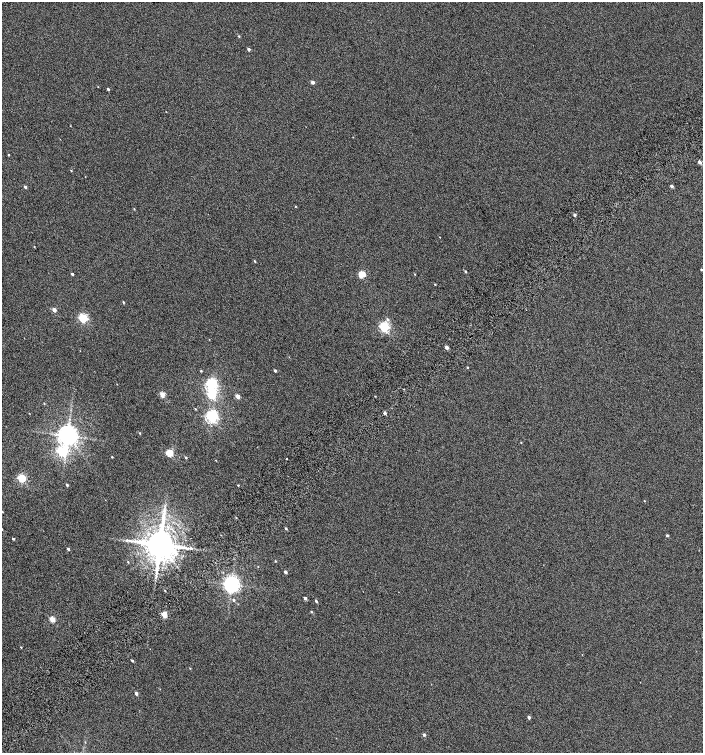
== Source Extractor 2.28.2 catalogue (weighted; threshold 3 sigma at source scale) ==
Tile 7 of 4 x 4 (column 3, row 2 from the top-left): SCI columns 3039-4439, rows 3028-4528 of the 6008 x 6064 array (HDU 1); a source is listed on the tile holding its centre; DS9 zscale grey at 2 x 2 block average (1 PNG px = mean of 2 x 2 image px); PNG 705 x 755 px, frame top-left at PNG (2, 2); no overlay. Shown black and unused: <1% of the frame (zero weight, under 4 of 8 exposures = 2% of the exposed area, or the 3 px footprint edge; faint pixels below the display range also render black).
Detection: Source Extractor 2.28.2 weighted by HDU 2 'WHT'; one run over the whole footprint, this tile lists its part. Background -0.0786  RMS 0.26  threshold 1.07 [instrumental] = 3 sigma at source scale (4.09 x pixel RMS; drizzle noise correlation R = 1.36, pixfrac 0.8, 0.0396/0.0396 arcsec/px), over >= 5 px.
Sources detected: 75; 1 inside a brighter object's white glare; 1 long thin detection or spike segment (spike, bleed or trail) — not listed; the other 73 listed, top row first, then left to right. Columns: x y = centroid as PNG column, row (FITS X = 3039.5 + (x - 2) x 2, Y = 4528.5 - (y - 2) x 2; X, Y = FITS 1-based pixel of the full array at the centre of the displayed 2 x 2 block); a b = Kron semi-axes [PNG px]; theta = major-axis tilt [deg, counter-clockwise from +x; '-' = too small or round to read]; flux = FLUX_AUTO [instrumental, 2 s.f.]
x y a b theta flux
239 36 3 2 - 47
248 49 3 2 - 140
312 82 3 2 - 190
108 89 3 2 - 95
8 155 2 2 - 39
699 162 3 2 - 200
71 170 3 2 - 37
671 186 3 3 - 140
25 187 3 2 - 100
295 206 2 2 - 33
134 209 2 2 - 32
574 215 3 2 - 100
440 237 2 2 - 18
34 247 3 2 - 23
254 261 3 2 - 48
701 270 3 2 - 63
465 271 3 2 - 62
72 274 2 2 - 100
362 274 3 3 - 2300
414 274 2 2 - 30
435 284 2 2 - 38
123 302 3 2 - 46
54 310 3 2 - 330
83 318 3 3 - 4900
387 319 5 3 - 100
384 327 3 3 - 6600
446 347 3 2 - 250
467 367 3 2 - 36
275 370 2 2 - 100
201 371 3 3 - 44
211 384 4 4 - 10000
404 389 2 2 - 22
162 394 3 2 - 1200
238 396 2 2 - 470
195 409 3 2 - 38
385 413 2 2 - 170
212 417 4 3 - 13000
139 433 3 2 - 48
67 435 5 5 - 51000
521 442 2 2 - 26
62 451 4 4 - 7200
169 453 3 3 - 2200
112 457 2 2 - 38
186 457 3 2 - 60
287 459 2 2 - 25
22 478 3 3 - 3700
67 485 3 2 - 84
238 485 2 2 - 33
644 501 2 2 - 19
2 512 3 2 - 23
236 517 2 2 - 40
286 528 3 2 - 67
667 535 3 2 - 89
13 539 2 2 - 67
160 544 7 6 - 170000
68 549 3 2 - 88
275 561 3 2 - 36
128 562 3 2 - 36
285 572 2 2 - 200
232 584 4 4 - 27000
165 591 2 2 - 35
305 598 2 2 - 190
233 600 3 3 - 67
316 601 3 2 - 89
311 612 3 2 - 50
164 614 3 2 - 1500
52 619 3 2 - 1200
21 647 2 2 - 35
132 661 3 2 - 79
190 668 3 2 - 30
136 694 3 2 - 150
529 717 3 2 - 140
424 735 3 3 - 110
Isophote crosses this tile's border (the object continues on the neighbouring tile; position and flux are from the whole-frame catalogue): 1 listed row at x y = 701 270